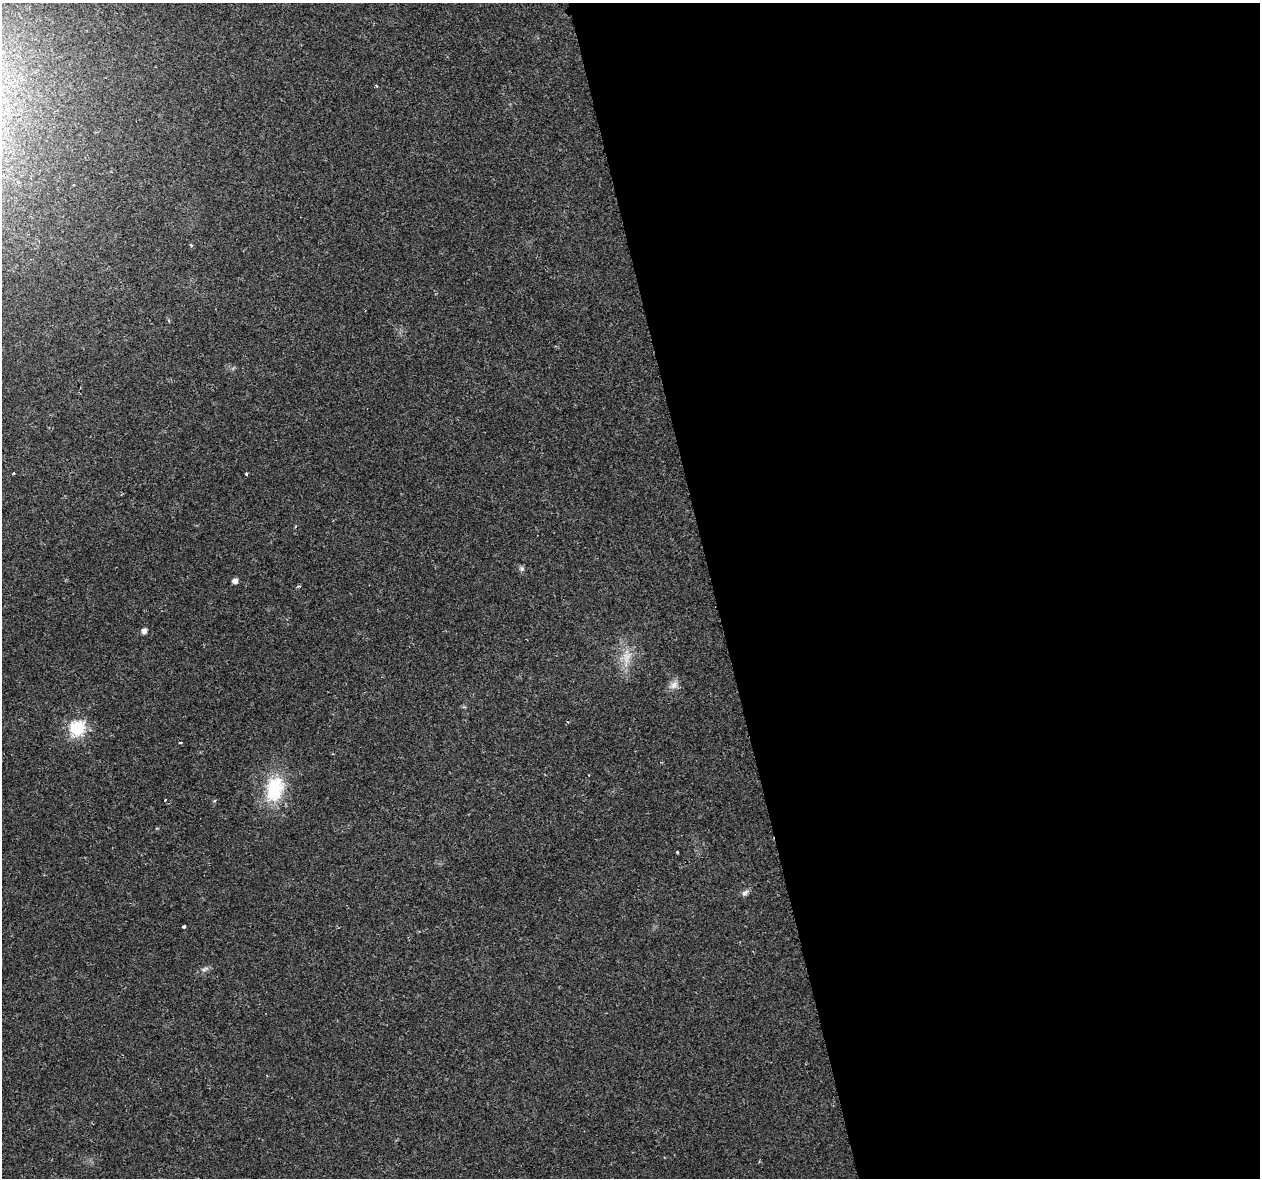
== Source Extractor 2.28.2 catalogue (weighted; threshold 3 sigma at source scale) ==
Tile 8 of 4 x 4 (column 4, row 2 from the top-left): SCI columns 3785-5042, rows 2438-3613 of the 5057 x 4923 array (HDU 1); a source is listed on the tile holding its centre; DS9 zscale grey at full resolution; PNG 1262 x 1180 px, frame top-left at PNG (2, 3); no overlay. Shown black and unused: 43% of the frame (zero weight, under 2 of 3 exposures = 3% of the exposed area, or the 3 px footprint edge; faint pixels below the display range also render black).
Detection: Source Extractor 2.28.2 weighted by HDU 2 'WHT'; one run over the whole footprint, this tile lists its part. Background 0.0296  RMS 0.0032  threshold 0.0145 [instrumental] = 3 sigma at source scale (4.5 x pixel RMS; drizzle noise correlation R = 1.50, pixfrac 1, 0.0396/0.0396 arcsec/px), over >= 5 px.
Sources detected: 16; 1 cosmic-ray / hot-pixel residue — not listed; the other 15 listed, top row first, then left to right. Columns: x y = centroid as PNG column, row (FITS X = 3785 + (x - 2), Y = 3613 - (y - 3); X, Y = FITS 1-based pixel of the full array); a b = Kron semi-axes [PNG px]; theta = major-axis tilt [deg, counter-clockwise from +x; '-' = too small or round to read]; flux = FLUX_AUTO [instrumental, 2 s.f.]
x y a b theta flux
376 86 3 2 - 0.36
191 245 4 3 - 0.47
14 473 3 2 - 0.25
246 474 3 3 - 0.52
522 569 7 7 - 0.78
235 581 5 5 - 1.6
144 631 5 5 - 1.6
627 657 20 12 71 4.9
674 685 13 9 43 2
77 728 7 7 - 54
275 789 36 24 75 16
165 800 3 3 - 1.1
677 852 3 3 - 0.35
745 893 10 6 45 1.1
184 926 3 3 - 1.6